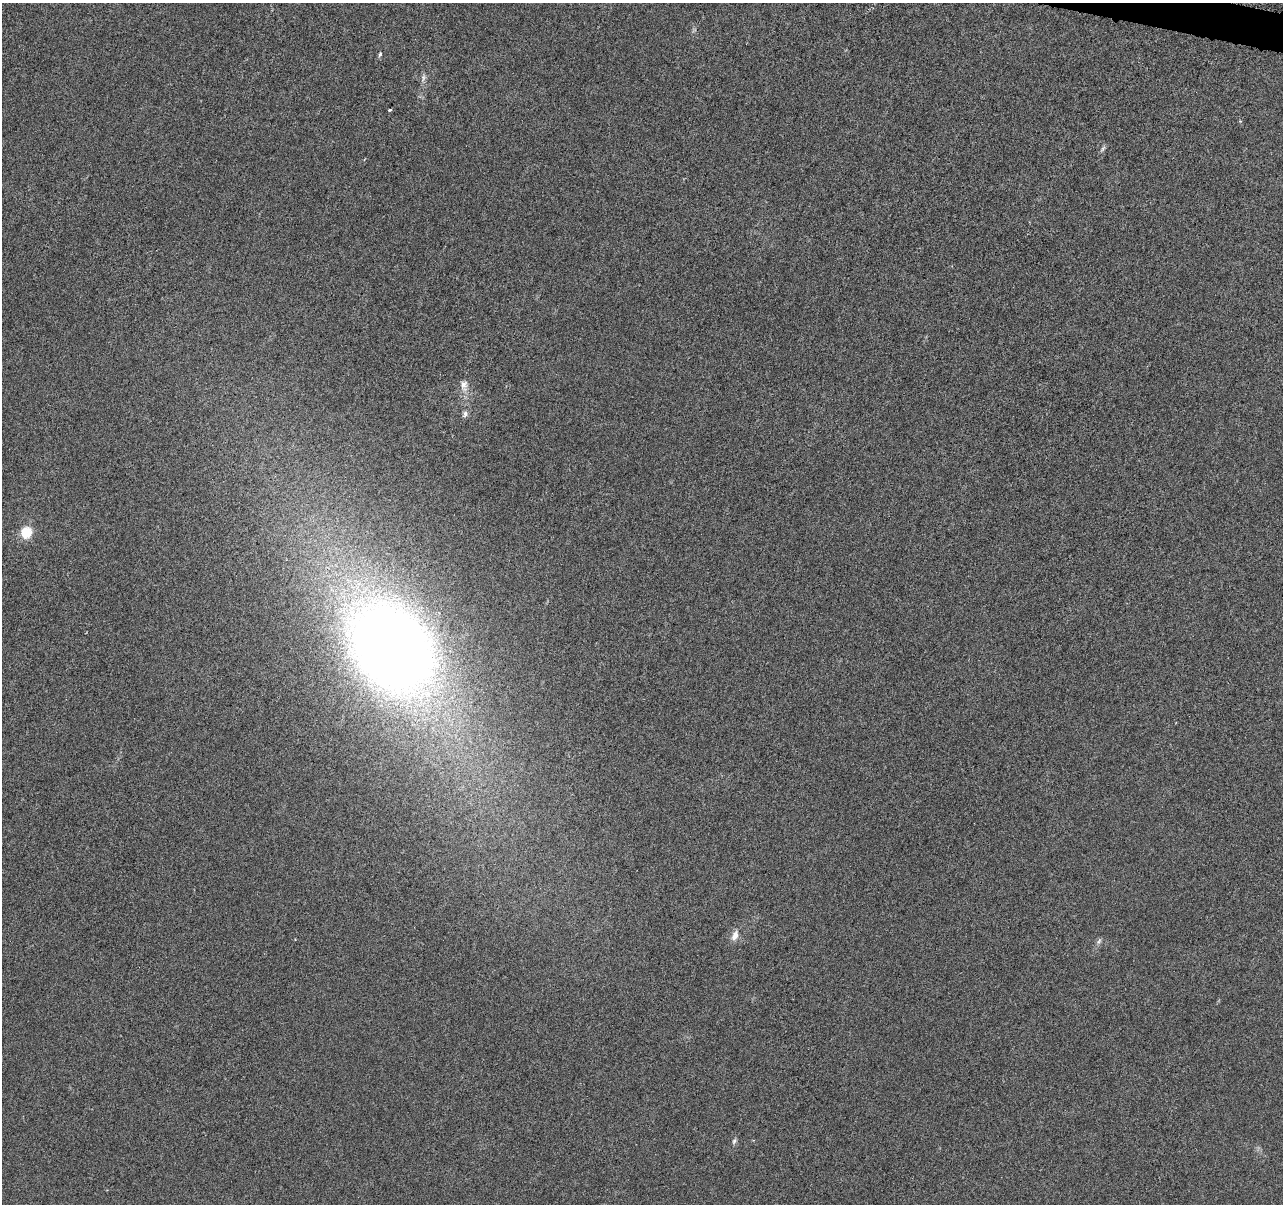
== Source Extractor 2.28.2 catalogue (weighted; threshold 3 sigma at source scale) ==
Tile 10 of 4 x 4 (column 2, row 3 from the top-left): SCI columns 1291-2571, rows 1487-2688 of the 5139 x 5321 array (HDU 1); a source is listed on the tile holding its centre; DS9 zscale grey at full resolution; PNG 1285 x 1206 px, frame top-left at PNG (2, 3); no overlay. Shown black and unused: <1% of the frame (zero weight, under 4 of 8 exposures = <1% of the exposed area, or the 3 px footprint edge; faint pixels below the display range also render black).
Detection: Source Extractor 2.28.2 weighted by HDU 2 'WHT'; one run over the whole footprint, this tile lists its part. Background 0.00117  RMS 0.0022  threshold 0.00885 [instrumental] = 3 sigma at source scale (4.09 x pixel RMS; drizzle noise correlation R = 1.36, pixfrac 0.8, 0.0396/0.0396 arcsec/px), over >= 5 px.
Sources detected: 11; all 11 listed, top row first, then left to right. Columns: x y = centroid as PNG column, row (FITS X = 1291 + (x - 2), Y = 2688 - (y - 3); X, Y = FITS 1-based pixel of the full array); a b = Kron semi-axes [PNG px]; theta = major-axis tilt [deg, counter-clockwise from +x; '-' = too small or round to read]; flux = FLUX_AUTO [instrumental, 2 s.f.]
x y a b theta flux
380 54 7 4 78 0.36
423 77 9 4 81 0.58
390 110 4 3 - 0.24
1103 148 9 4 49 0.44
464 385 18 10 -85 1.8
465 414 10 7 64 0.7
26 532 13 12 - 4.2
391 647 98 73 -52 240
735 935 15 9 67 1.5
1099 941 9 4 55 0.51
734 1141 8 5 69 0.45